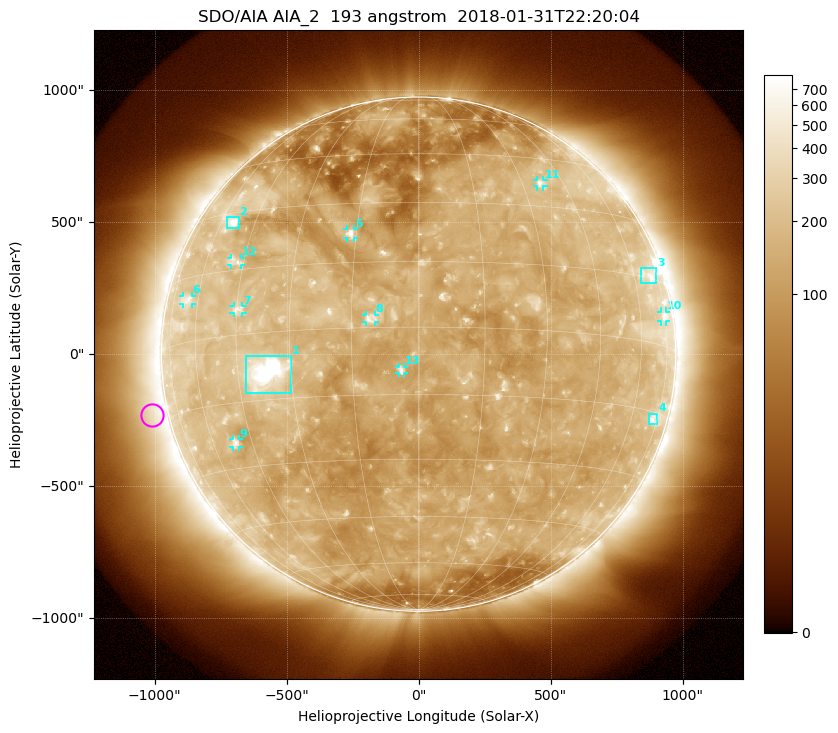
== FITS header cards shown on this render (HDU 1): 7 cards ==
TELESCOP= 'SDO/AIA'
INSTRUME= 'AIA_2'
WAVELNTH=                  193
WAVEUNIT= 'angstrom'
DATE-OBS= '2018-01-31T22:20:04.85'
CTYPE1  = 'HPLN-TAN'
CTYPE2  = 'HPLT-TAN'

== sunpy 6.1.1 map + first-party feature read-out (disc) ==
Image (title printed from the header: SDO/AIA AIA_2  193 angstrom  2018-01-31T22:20:04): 1024 x 1024 px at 2.4 arcsec/px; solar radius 974 arcsec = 406 px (full disc in frame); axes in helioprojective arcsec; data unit not stated in the header (colour bar unlabelled)
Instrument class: DISC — disc imager (sunpy class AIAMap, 193 A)
Bright regions (active regions / flare kernels): reference = the median radial profile (limb darkening/brightening removed); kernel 9 px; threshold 5 sigma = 263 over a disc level ~138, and >= 1.15x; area >= 12 px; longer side >= 10 px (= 24 arcsec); searched inside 0.97 R_sun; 13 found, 13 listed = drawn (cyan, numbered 1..; 9 of them under ~33 arcsec drawn as corner ticks so the feature stays visible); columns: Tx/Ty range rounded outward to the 5 arcsec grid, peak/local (2 s.f.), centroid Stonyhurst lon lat
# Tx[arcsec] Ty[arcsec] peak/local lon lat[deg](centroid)
1 -655..-485 -150..-5 17 -37 -9
2 -725..-680 475..520 7.3 -54 +27
3 840..900 270..330 3.6 +69 +16
4 870..905 -265..-225 4 +72 -17
5 -270..-245 440..475 5.5 -16 +22
6 -895..-860 190..220 3.3 -66 +10
7 -700..-665 155..185 3.8 -45 +6
8 -200..-165 120..150 3.8 -11 +2
9 -705..-680 -350..-320 4.2 -51 -24
10 920..935 125..160 3.7 +73 +7
11 445..475 635..660 4 +36 +37
12 -710..-675 335..365 3.2 -48 +17
13 -75..-55 -75..-45 4.2 -4 -10
Off-limb structures (1.02-1.3 R_sun): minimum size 162 px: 7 found; the strongest spans PA ~60..140 deg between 1.02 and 1.3 R_sun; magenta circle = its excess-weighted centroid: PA ~105 deg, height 1.06 R_sun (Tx ~-1010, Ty ~-230 arcsec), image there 1.9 x the reference